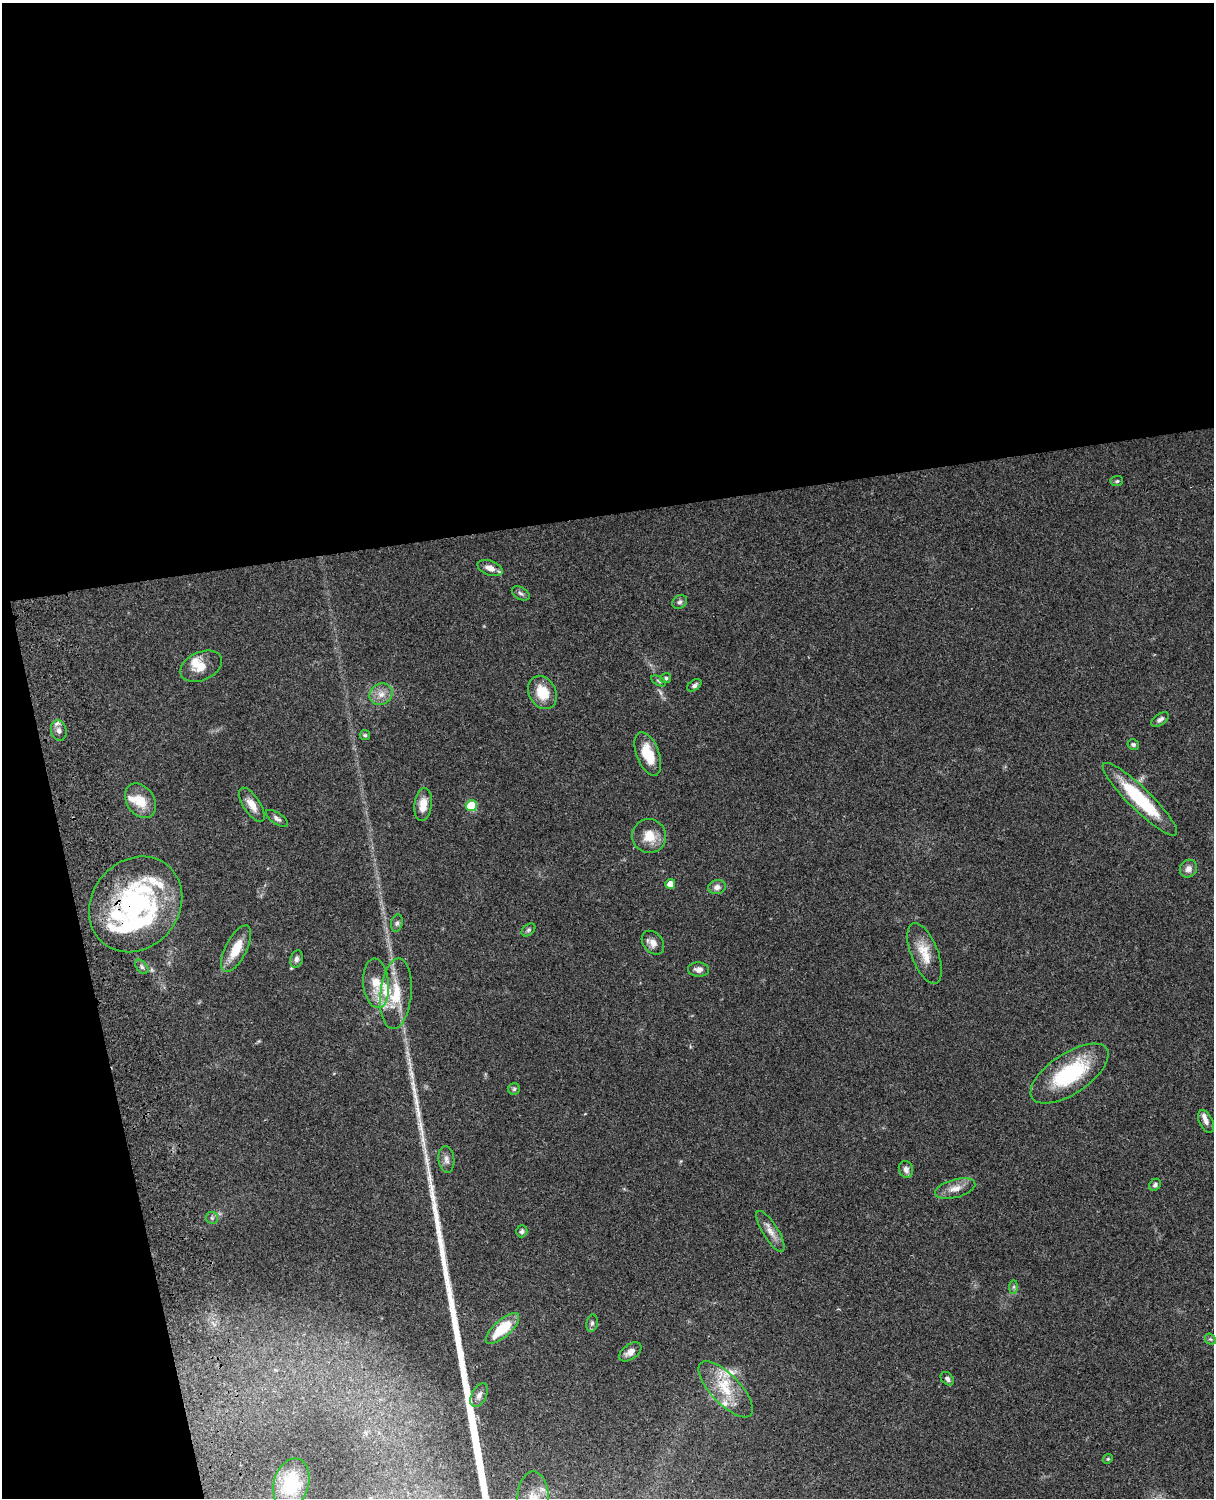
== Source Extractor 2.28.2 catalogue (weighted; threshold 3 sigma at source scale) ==
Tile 1 of 4 x 3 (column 1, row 1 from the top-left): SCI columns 121-1332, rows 3268-4763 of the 5087 x 4926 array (HDU 1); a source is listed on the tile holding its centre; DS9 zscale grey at full resolution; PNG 1216 x 1500 px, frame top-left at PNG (2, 3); each listed source drawn as its Kron ellipse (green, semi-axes under 4 px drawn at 4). Shown black and unused: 39% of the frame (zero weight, under 3 of 4 exposures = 6% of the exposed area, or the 3 px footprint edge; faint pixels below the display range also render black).
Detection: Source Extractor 2.28.2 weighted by HDU 2 'WHT'; one run over the whole footprint, this tile lists its part. Background 0.0806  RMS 0.0058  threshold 0.0262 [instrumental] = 3 sigma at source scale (4.5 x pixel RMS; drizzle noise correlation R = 1.50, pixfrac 1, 0.05/0.05 arcsec/px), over >= 5 px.
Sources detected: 70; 1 too faint to see at this stretch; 2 inside a brighter object's white glare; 1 long thin detection or spike segment (spike, bleed or trail) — neither listed nor drawn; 9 inside a brighter listed object's ellipse — not listed separately; the other 57 listed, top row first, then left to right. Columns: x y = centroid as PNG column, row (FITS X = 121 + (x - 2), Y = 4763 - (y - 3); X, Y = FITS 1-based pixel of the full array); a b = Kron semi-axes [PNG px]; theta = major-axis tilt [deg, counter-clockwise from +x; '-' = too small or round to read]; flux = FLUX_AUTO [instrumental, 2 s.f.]
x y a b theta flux
1117 481 6 5 - 0.93
490 568 13 7 -20 4.2
521 593 10 6 -30 1.5
680 602 8 6 33 1.5
201 666 22 14 24 8
666 678 5 5 - 1.1
659 681 8 4 -28 1.1
694 685 8 5 35 1.5
542 692 17 13 -64 14
381 694 12 10 33 5
1160 720 10 5 36 2
59 730 10 7 -77 3.2
365 735 5 5 - 0.96
1133 745 6 5 - 1.2
648 754 23 11 -69 13
1140 799 50 11 -44 37
141 801 19 13 -54 11
252 805 19 8 -57 6
423 805 16 8 82 7.4
471 806 6 5 - 19
277 818 13 5 -33 1.9
649 836 17 16 - 10
1188 869 9 8 - 3.3
670 884 5 5 - 5.1
717 887 9 7 9 2.9
136 904 51 43 50 110
397 923 9 5 80 1.3
529 930 8 5 41 1.1
653 943 13 9 -50 3.9
236 949 26 10 63 13
925 953 32 13 -69 12
296 959 9 6 74 2
142 967 8 5 -49 1.5
698 970 10 7 -3 3.1
376 983 25 13 -85 11
396 994 35 15 85 18
1069 1074 45 20 34 47
514 1089 6 5 - 0.99
1206 1122 12 6 -65 2.7
446 1159 13 8 -82 3
906 1169 8 7 - 2.8
1155 1185 6 5 - 1.6
955 1189 21 9 15 5.8
212 1218 6 6 - 1.3
522 1231 6 5 - 1.6
770 1231 23 7 -58 5.1
1014 1287 7 4 89 1.1
592 1323 8 5 80 1.6
502 1329 21 8 42 19
1210 1339 6 4 -42 0.96
630 1352 13 7 35 3.9
947 1379 8 5 -49 1.8
726 1389 36 14 -46 19
479 1395 13 7 62 3
1108 1459 5 4 - 0.72
291 1483 25 17 73 26
533 1498 27 15 89 11
Overlapping masked pixels (flux is a lower limit): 1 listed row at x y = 136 904
Isophote crosses this tile's border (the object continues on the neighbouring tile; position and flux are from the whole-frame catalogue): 1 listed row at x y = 533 1498